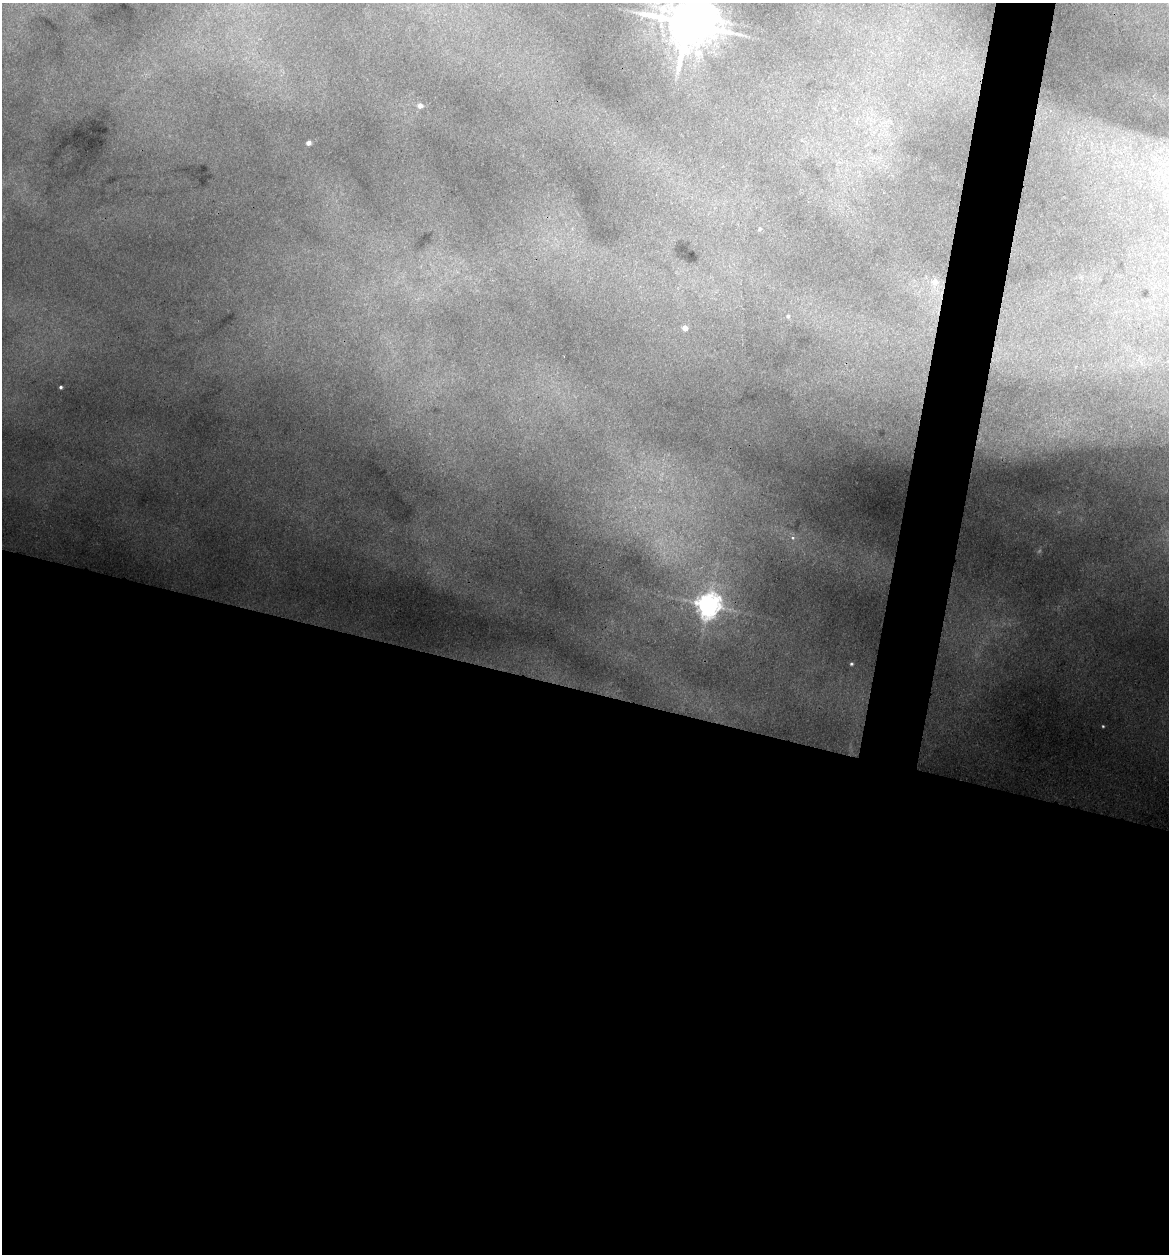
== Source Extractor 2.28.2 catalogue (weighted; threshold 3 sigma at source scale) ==
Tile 14 of 4 x 4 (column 2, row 4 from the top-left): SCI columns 1287-2453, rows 1-1252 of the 5028 x 5010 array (HDU 1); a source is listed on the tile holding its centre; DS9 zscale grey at full resolution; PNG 1171 x 1256 px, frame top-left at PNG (2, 3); no overlay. Shown black and unused: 48% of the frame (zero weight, under 3 of 4 exposures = <1% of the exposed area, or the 3 px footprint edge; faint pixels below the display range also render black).
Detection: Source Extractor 2.28.2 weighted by HDU 2 'WHT'; one run over the whole footprint, this tile lists its part. Background 0.0841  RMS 0.0075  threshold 0.0338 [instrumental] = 3 sigma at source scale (4.5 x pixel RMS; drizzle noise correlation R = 1.50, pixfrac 1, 0.05/0.05 arcsec/px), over >= 5 px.
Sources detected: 13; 1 inside a brighter object's white glare — not listed; the other 12 listed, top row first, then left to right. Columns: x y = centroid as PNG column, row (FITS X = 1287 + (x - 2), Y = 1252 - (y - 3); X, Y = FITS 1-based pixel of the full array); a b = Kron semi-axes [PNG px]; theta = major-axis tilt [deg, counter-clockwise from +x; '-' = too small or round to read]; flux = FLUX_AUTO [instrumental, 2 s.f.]
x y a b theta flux
688 23 14 12 -45 3600
420 105 5 5 - 4.9
308 143 4 4 - 4.1
760 229 5 4 - 1.1
935 282 7 6 - 8
788 316 5 4 - 1.3
685 328 4 4 - 6.6
61 387 3 3 - 1.2
793 538 6 5 - 1.8
708 605 9 8 - 750
851 664 3 3 - 1.1
1103 726 4 3 - 0.77
Isophote crosses this tile's border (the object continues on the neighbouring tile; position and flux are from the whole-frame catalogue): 1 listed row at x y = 688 23